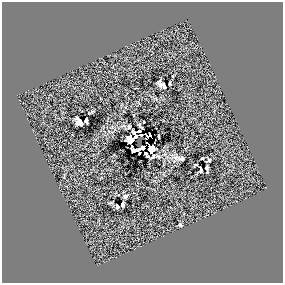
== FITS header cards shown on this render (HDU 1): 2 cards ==
NAXIS1  =                  281 /
NAXIS2  =                  281 /

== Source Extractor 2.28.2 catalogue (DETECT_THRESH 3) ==
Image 281 x 281 px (HDU 1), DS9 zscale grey, 1 PNG px = 1 image px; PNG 285 x 285 px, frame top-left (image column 1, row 281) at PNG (2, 2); no overlay
Background 0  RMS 34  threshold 103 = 3 sigma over >= 5 px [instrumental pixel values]
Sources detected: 28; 2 with non-positive FLUX_AUTO (blend fragments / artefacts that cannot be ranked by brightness) are not listed; the other 26 listed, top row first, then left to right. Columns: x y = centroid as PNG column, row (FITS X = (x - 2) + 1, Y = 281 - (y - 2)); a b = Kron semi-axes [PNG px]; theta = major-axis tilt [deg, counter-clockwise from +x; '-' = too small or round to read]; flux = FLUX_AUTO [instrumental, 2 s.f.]
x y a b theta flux
159 81 5 3 - 3800
170 83 4 2 - 2900
160 85 4 4 - 4400
164 86 6 3 -69 4600
86 121 5 3 - 3900
79 122 8 5 -46 12000
129 126 4 3 - 2800
141 135 3 2 - 2800
136 136 5 4 - 7300
159 136 4 2 - 2400
130 140 9 7 77 22000
132 146 3 2 - 2700
151 148 7 6 - 15000
140 149 13 5 17 17000
146 154 7 3 -53 340
153 156 7 3 48 3200
177 158 13 7 -9 12000
202 158 3 2 - 2600
209 160 3 3 - 2800
196 165 4 2 - 1700
207 168 5 3 - 4400
201 170 5 3 - 6100
125 196 5 3 - 4600
123 204 5 3 - 5400
117 207 4 3 - 4600
180 225 4 4 - 3200
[2 non-positive-flux detections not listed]